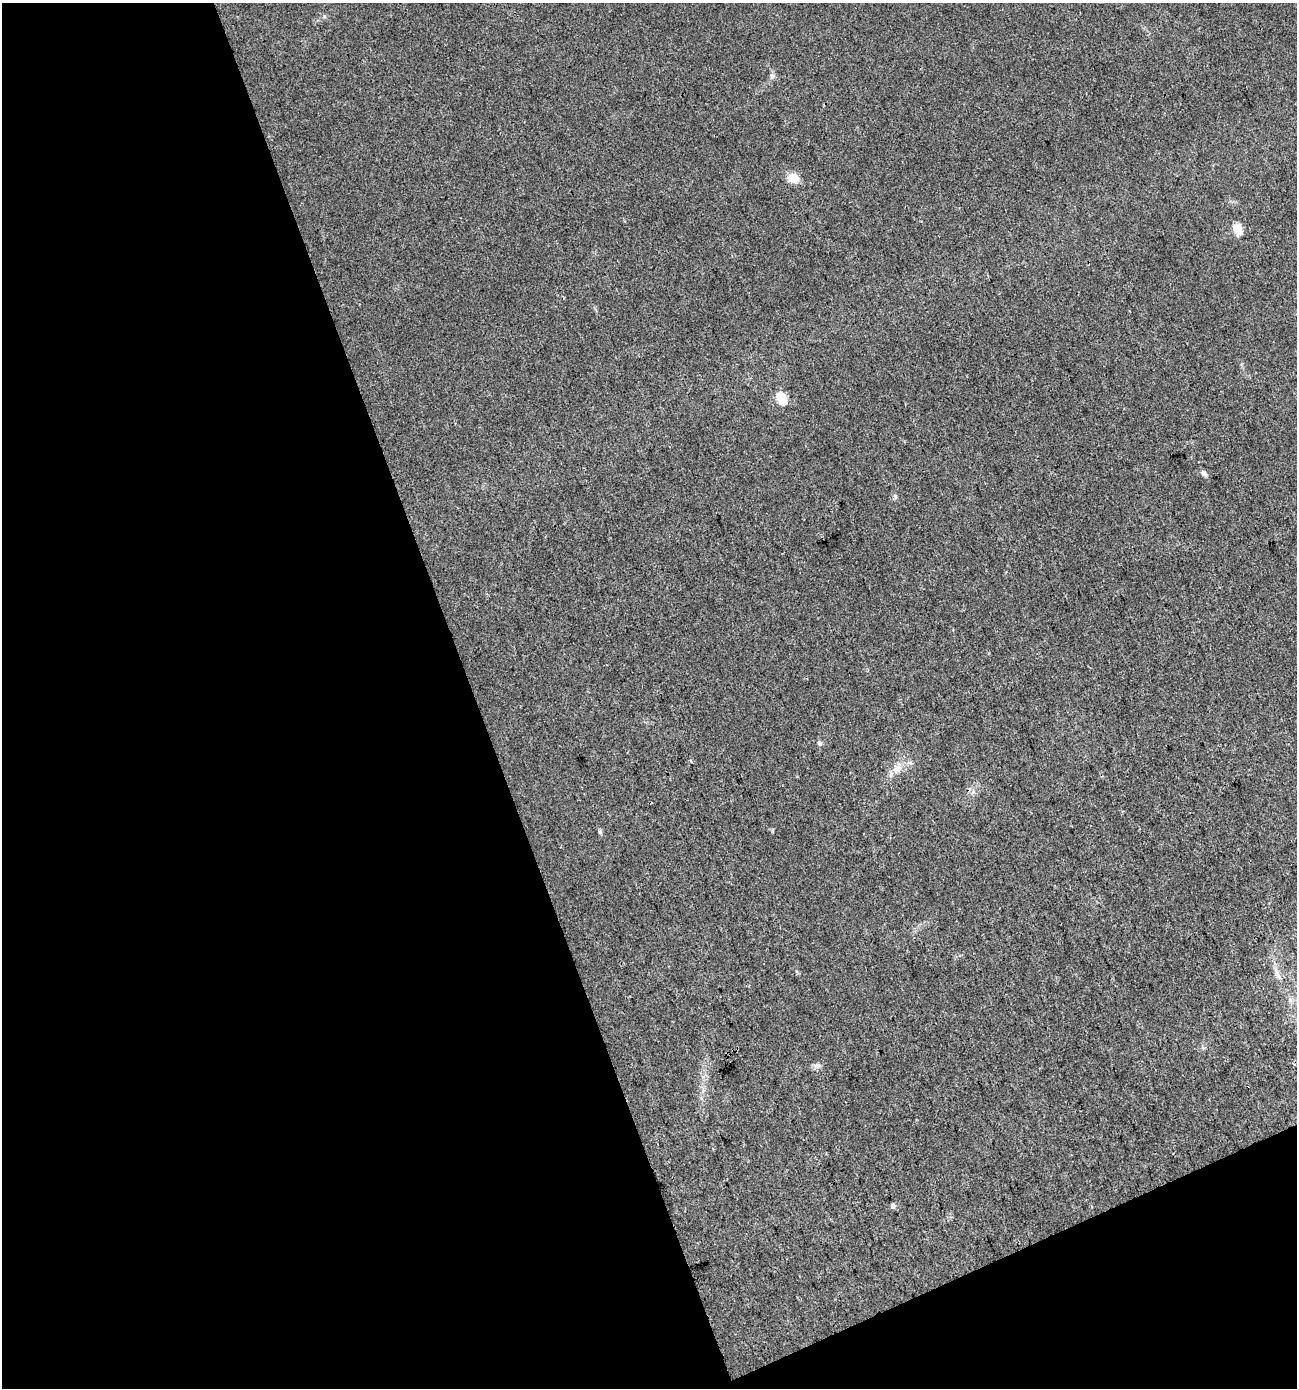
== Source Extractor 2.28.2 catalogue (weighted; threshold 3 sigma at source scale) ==
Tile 3 of 2 x 2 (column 1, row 2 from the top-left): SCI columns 50-1344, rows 2-1387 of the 2705 x 2772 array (HDU 1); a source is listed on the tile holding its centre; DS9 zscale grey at full resolution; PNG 1299 x 1390 px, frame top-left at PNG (2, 3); no overlay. Shown black and unused: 41% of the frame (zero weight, under 3 of 4 exposures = <1% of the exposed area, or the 3 px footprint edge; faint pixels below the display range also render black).
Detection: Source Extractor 2.28.2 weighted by HDU 2 'WHT'; one run over the whole footprint, this tile lists its part. Background 0.0215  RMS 0.0046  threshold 0.0205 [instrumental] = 3 sigma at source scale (4.5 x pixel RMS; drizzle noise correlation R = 1.50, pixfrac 1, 0.0396/0.0396 arcsec/px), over >= 5 px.
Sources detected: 12; all 12 listed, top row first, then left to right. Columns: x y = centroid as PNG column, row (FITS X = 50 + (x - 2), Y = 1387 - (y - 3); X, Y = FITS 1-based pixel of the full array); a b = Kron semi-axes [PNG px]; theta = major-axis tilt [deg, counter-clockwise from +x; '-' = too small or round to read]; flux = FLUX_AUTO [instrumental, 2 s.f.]
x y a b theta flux
772 76 6 6 - 1.1
793 178 12 10 -13 5.7
1238 229 5 5 - 22
781 398 6 5 - 32
1204 473 8 5 -49 1.4
895 497 8 4 -89 0.75
819 743 7 5 -42 0.95
897 768 15 8 48 3.9
600 832 6 5 - 0.72
1277 973 12 6 -72 2.2
817 1066 10 7 -7 1.6
893 1206 5 4 - 1.6